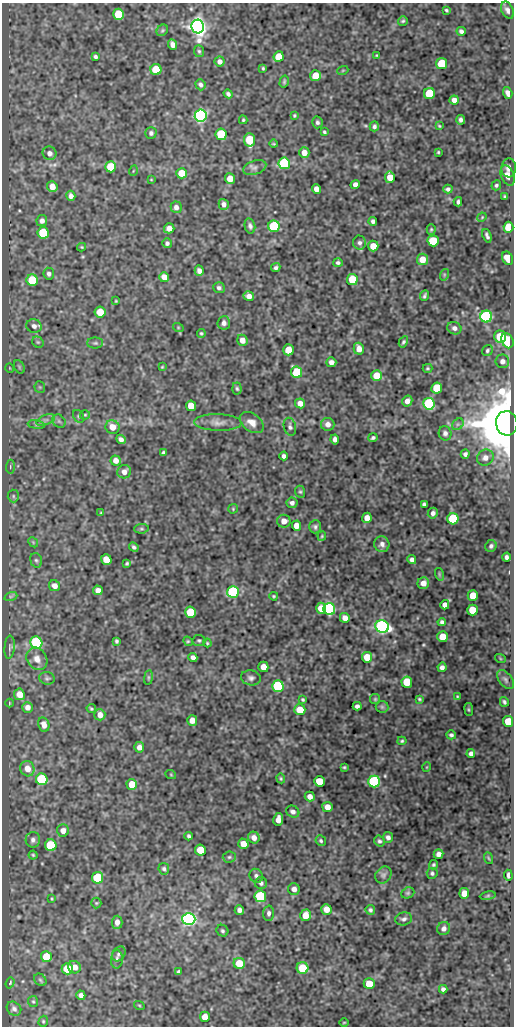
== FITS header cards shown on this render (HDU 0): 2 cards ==
NAXIS1  =                  512
NAXIS2  =                 1024

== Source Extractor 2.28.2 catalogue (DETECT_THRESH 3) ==
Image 512 x 1024 px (HDU 0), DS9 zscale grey, 1 PNG px = 1 image px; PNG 516 x 1028 px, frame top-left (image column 1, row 1024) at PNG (2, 3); each listed source drawn as its Kron ellipse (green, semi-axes under 4 px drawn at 4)
Background 47.9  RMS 0.54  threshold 1.63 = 3 sigma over >= 5 px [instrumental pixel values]
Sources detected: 292; all 292 listed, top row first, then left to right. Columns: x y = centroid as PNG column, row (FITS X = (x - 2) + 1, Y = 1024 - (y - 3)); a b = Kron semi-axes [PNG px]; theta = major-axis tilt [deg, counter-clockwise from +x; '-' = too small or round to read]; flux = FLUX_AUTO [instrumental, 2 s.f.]
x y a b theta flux
446 10 3 3 - 49
507 10 9 6 -64 140
118 14 5 5 - 1400
403 21 5 4 - 56
198 26 7 6 - 30000
162 30 6 5 - 56
461 31 4 4 - 100
173 45 5 4 - 190
199 51 6 5 - 58
377 55 3 2 - 32
95 57 4 3 - 75
279 57 5 5 - 950
219 61 5 5 - 140
441 63 5 5 - 1400
263 68 3 2 - 40
156 70 5 5 - 1300
343 70 6 3 19 31
315 76 5 5 - 610
284 82 6 4 75 54
200 85 6 5 - 100
429 93 5 5 - 1600
508 93 6 4 -74 150
228 94 5 4 - 78
454 100 4 4 - 180
294 115 4 3 - 44
201 116 6 6 - 13000
243 120 4 3 - 45
461 120 5 4 - 110
317 122 6 5 - 89
374 126 5 4 - 93
439 126 4 3 - 38
324 132 3 3 - 51
151 133 6 5 - 87
221 134 6 5 - 2100
250 140 6 5 - 1600
274 144 4 2 - 33
438 152 3 2 - 36
49 153 7 6 - 170
304 153 5 5 - 280
284 163 6 5 - 4400
111 167 5 5 - 1100
255 168 12 7 18 140
509 168 9 7 88 130
133 171 5 3 - 28
182 173 5 5 - 710
508 175 10 6 -68 280
390 177 6 5 - 490
230 178 5 5 - 380
151 180 4 2 - 26
355 184 5 4 - 180
496 185 5 4 - 67
52 186 5 5 - 330
316 189 5 4 - 210
448 189 5 4 - 87
71 196 5 4 - 140
505 197 4 3 - 58
458 202 4 3 - 76
224 204 5 5 - 150
176 207 6 5 - 140
482 217 5 4 - 34
42 221 5 5 - 150
373 221 4 4 - 90
250 226 8 5 -77 94
274 226 6 5 - 3400
509 227 5 5 - 1300
169 228 5 5 - 220
431 229 5 4 - 47
43 233 6 5 - 2200
487 236 7 3 -68 92
433 241 5 5 - 1900
167 243 5 4 - 86
360 243 7 6 - 100
373 246 5 5 - 480
82 247 4 4 - 37
508 258 7 5 -62 460
422 259 6 5 - 440
338 263 5 4 - 75
276 268 5 4 - 78
199 271 5 4 - 130
49 274 6 5 - 110
444 275 6 3 73 41
164 277 5 5 - 270
352 279 5 5 - 1200
32 280 6 5 - 1500
219 288 6 5 - 94
425 295 5 3 - 62
249 296 5 5 - 220
116 301 3 3 - 33
100 312 5 5 - 840
486 317 6 6 - 7700
224 323 7 6 - 150
34 326 8 6 -18 160
178 327 5 3 - 33
454 328 7 6 - 140
201 333 4 4 - 51
500 336 6 6 - 1100
242 340 5 5 - 270
507 341 8 5 -66 2000
38 342 6 5 - 64
403 342 6 4 60 63
95 343 8 5 0 81
359 349 6 5 - 280
288 350 5 5 - 600
487 350 6 5 - 68
502 361 7 6 - 170
331 362 5 5 - 170
19 367 7 5 -61 56
162 367 4 3 - 35
10 368 5 3 - 27
427 368 5 3 - 45
297 372 6 5 - 2400
377 376 5 5 - 820
40 387 5 5 - 47
237 388 6 4 -85 61
437 388 5 5 - 1100
407 401 5 5 - 190
300 403 5 4 - 240
429 404 6 6 - 5600
191 406 5 5 - 510
85 415 5 4 - 49
79 416 7 5 -57 63
46 420 10 5 22 140
59 421 7 6 - 88
252 422 13 8 -37 280
218 423 24 8 -1 320
507 423 12 10 -78 280000
328 424 7 6 - 200
458 424 6 5 - 80
36 425 8 4 -9 79
112 427 7 6 - 430
290 427 9 6 -77 100
445 433 7 6 - 130
373 438 5 3 - 68
121 439 5 4 - 140
335 439 5 4 - 160
163 453 4 3 - 56
465 454 4 4 - 98
284 456 4 4 - 98
485 458 8 7 - 200
116 461 5 5 - 260
10 467 7 4 85 67
124 472 7 6 - 220
300 492 6 5 - 58
13 496 6 5 - 75
292 503 5 5 - 120
424 504 4 4 - 73
233 509 5 4 - 40
101 513 4 3 - 36
433 513 5 5 - 130
367 518 5 5 - 300
453 519 5 5 - 2600
284 521 7 6 - 260
296 526 5 4 - 360
315 527 6 6 - 89
141 529 7 4 5 60
322 536 5 4 - 39
33 542 6 4 -46 44
382 544 8 7 - 150
491 546 6 5 - 100
134 547 5 4 - 80
507 557 4 4 - 120
106 559 5 5 - 470
36 560 7 5 -72 80
412 560 4 4 - 120
127 563 4 3 - 49
439 574 6 4 -72 45
423 583 6 5 - 250
54 586 6 5 - 210
98 590 5 5 - 210
233 592 6 5 - 5000
11 596 7 4 18 55
274 596 4 3 - 47
473 596 5 5 - 710
445 605 5 4 - 180
321 608 5 5 - 500
329 609 6 6 - 9600
472 610 5 5 - 770
191 612 5 5 - 1500
345 618 5 4 - 230
442 622 4 4 - 86
382 626 7 6 - 13000
443 637 5 5 - 810
199 640 6 5 - 55
116 641 4 3 - 66
188 641 5 4 - 42
36 643 6 6 - 4400
207 643 4 3 - 43
10 647 12 5 86 86
193 657 4 4 - 170
367 657 5 5 - 640
500 658 5 3 - 33
37 659 12 9 -56 290
263 667 5 5 - 410
442 667 4 4 - 130
148 677 7 4 82 45
47 678 8 6 -13 84
251 678 10 7 -12 130
505 680 11 6 -51 120
407 682 5 5 - 960
278 686 5 5 - 3800
19 694 6 5 - 400
457 696 4 3 - 30
375 699 5 5 - 49
419 699 4 3 - 45
303 700 3 3 - 49
504 702 5 3 - 71
9 703 4 3 - 26
357 706 4 4 - 110
27 707 5 5 - 190
382 707 6 6 - 60
91 709 5 3 - 49
469 709 6 3 -81 41
300 710 5 5 - 630
100 715 5 5 - 280
192 720 5 5 - 280
508 721 5 5 - 760
44 725 7 5 -77 250
451 735 5 4 - 80
402 741 4 4 - 48
139 747 5 5 - 200
471 753 4 4 - 130
344 767 4 3 - 44
427 767 5 3 - 26
27 769 8 7 - 350
171 775 5 3 - 32
281 778 5 4 - 42
42 779 6 5 - 3100
319 781 5 5 - 780
374 781 6 5 - 4500
132 784 5 5 - 660
310 796 5 4 - 200
327 807 5 5 - 270
293 812 7 5 -28 140
278 819 6 5 - 250
63 830 6 6 - 210
189 836 4 3 - 67
254 837 6 5 - 210
388 837 5 5 - 120
33 840 8 7 - 140
321 841 5 5 - 58
379 841 6 5 - 75
243 844 5 5 - 400
51 845 6 5 - 2000
200 850 5 5 - 680
438 854 5 4 - 190
33 855 4 4 - 46
229 857 6 5 - 69
488 858 6 3 -70 39
433 865 5 4 - 55
164 869 6 5 - 76
432 873 5 5 - 64
383 875 9 7 49 110
508 875 5 3 - 110
256 876 7 6 - 100
98 878 5 5 - 3100
261 883 6 6 - 91
294 889 6 6 - 200
408 893 7 5 21 60
464 893 5 5 - 410
260 896 6 5 - 3000
488 896 8 4 9 45
52 899 4 3 - 36
96 903 5 5 - 50
326 909 5 5 - 400
239 910 4 4 - 130
370 910 5 4 - 73
269 913 7 5 89 120
305 915 6 5 - 500
189 919 6 6 - 15000
404 919 8 6 13 110
117 922 6 5 - 200
444 928 7 6 - 150
222 931 6 5 - 74
119 954 8 6 58 88
46 957 5 5 - 920
117 959 9 6 87 120
239 963 5 5 - 790
74 967 6 6 - 280
303 968 6 5 - 1200
67 969 6 5 - 1100
179 972 4 4 - 88
40 980 7 5 -45 68
10 983 6 4 71 49
369 984 5 5 - 650
443 989 4 4 - 110
81 995 5 4 - 140
33 1001 5 5 - 50
139 1005 5 3 - 33
14 1009 8 6 -41 110
205 1017 5 5 - 400
43 1021 6 4 71 46
344 1022 5 3 - 29